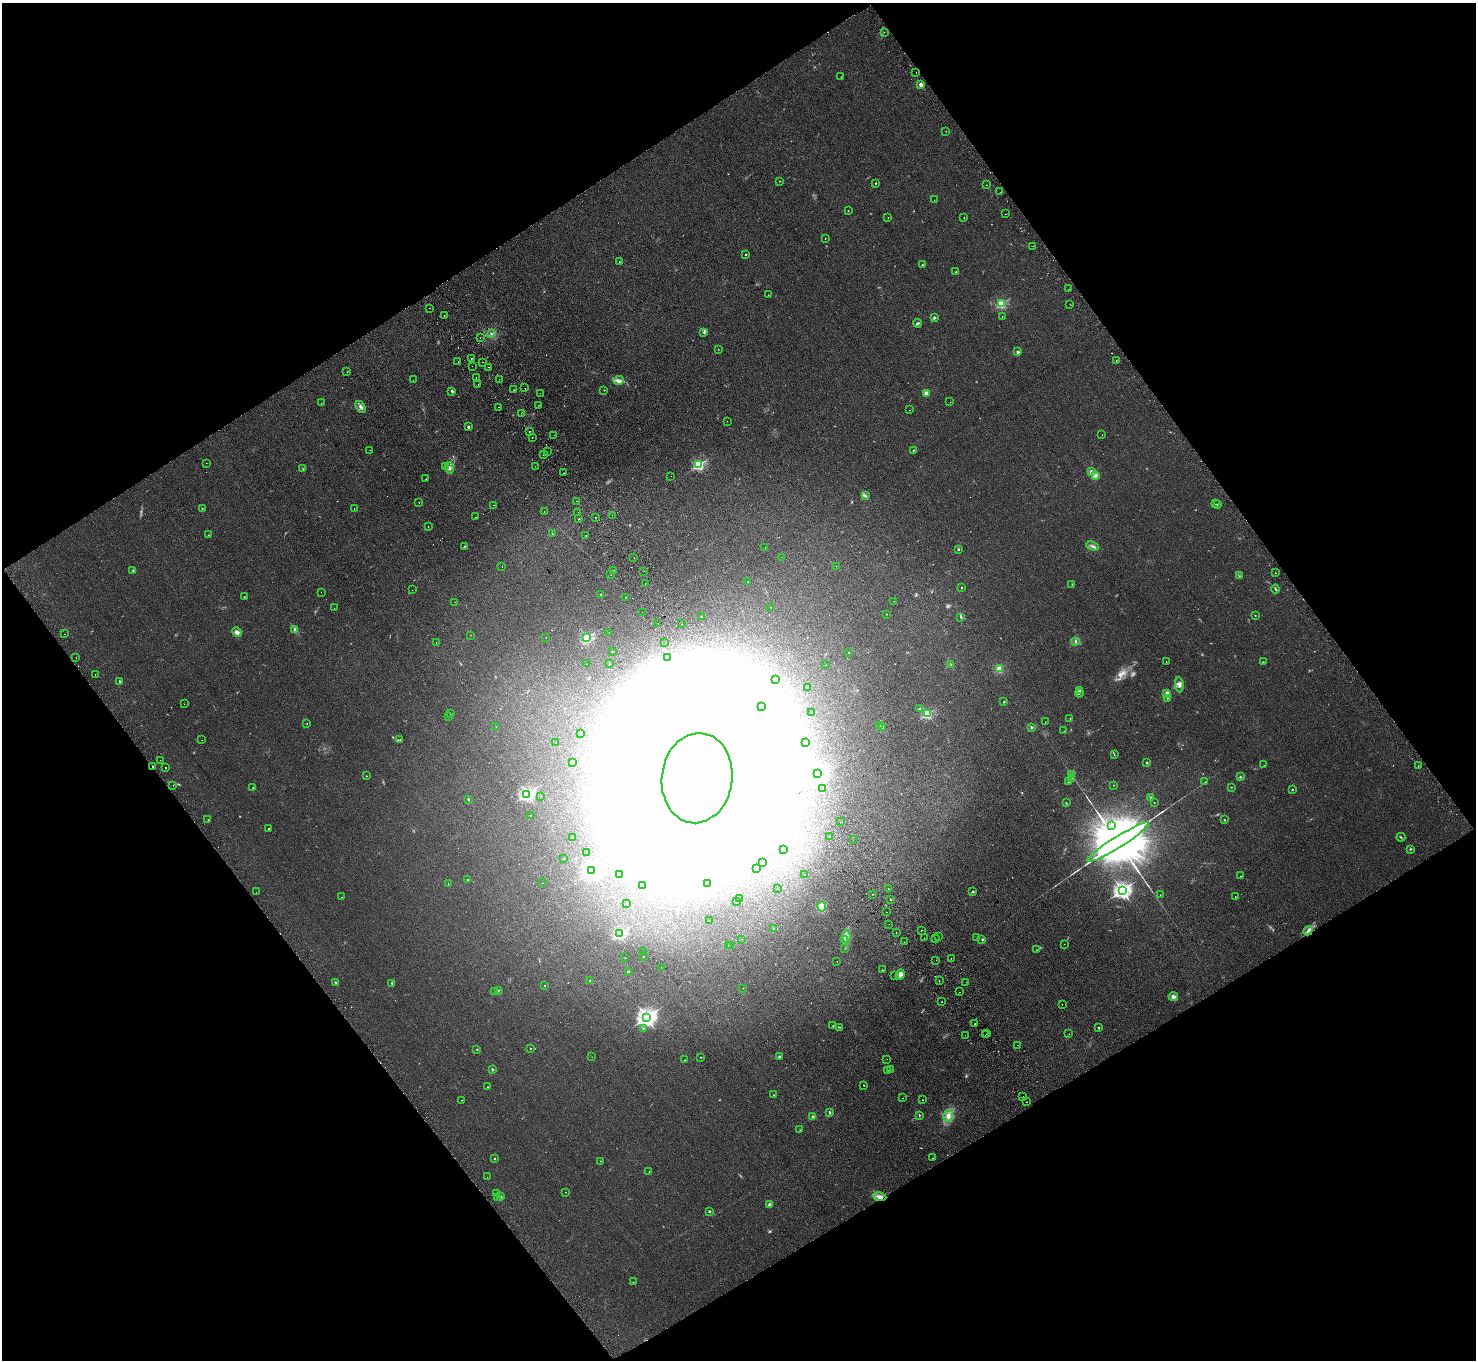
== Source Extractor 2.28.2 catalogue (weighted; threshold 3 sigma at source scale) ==
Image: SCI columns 50-5944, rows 336-5764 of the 5994 x 5961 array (HDU 1 of 3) = the unmasked area's bounding box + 8 px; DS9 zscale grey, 4 x 4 block average (1 PNG px = mean of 4 x 4 image px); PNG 1478 x 1362 px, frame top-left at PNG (2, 3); each listed source drawn as its Kron ellipse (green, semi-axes under 4 px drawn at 4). Shown black and unused: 48% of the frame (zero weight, under 2 of 3 exposures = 3% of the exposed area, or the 3 px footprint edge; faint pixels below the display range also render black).
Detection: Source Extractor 2.28.2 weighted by HDU 2 'WHT'. Background 0.123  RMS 0.0096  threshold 0.0431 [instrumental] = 3 sigma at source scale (4.5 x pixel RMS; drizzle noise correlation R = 1.50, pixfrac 1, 0.05/0.05 arcsec/px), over >= 5 px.
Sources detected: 473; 22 too faint to see at this stretch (4 x 4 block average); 63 inside a brighter object's white glare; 35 cosmic-ray / hot-pixel residue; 2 long thin detections or spike segments (spike, bleed or trail) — neither listed nor drawn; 2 coinciding with a brighter row at this scale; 4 inside a brighter listed object's ellipse — not listed separately; the other 345 listed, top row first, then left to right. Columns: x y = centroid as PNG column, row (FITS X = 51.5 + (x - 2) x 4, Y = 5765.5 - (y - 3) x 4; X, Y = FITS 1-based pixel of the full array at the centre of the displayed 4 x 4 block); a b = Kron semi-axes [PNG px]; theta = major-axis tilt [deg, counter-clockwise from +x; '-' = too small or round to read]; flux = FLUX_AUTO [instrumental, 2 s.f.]
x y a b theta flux
884 32 2 2 - 1.4
916 73 2 2 - 4.6
841 77 2 2 - 2.3
921 85 2 2 - 120
946 131 2 2 - 1.3
780 181 2 2 - 4.5
876 183 2 2 - 2.7
986 185 2 2 - 1.6
1000 192 2 2 - 1.5
934 200 2 2 - 0.94
848 211 2 2 - 5.5
1005 214 2 2 - 1.4
888 217 2 2 - 1.8
964 218 2 2 - 3.7
825 238 2 2 - 2.5
1033 246 2 2 - 1.6
746 254 2 2 - 9.1
619 262 2 2 - 3.3
922 265 2 2 - 3.2
956 272 2 2 - 2.9
1069 289 2 2 - 1
768 295 2 2 - 1
1001 304 2 2 - 490
1070 304 2 2 - 1.8
430 308 2 2 - 7.4
444 315 2 2 - 2.1
1002 317 2 2 - 1.5
934 318 2 2 - 39
917 323 4 2 - 9.5
704 332 3 2 - 6.2
492 334 2 2 - 5.5
480 338 2 2 - 0.93
718 349 2 2 - 1.5
1018 352 2 2 - 72
471 359 2 2 - 4.9
1116 360 2 2 - 2.7
458 361 2 2 - 2.9
483 362 2 2 - 2.4
472 366 2 2 - 1.3
489 367 2 2 - 1.3
347 372 2 2 - 1.4
476 378 2 2 - 1.9
499 379 2 2 - 1.7
413 380 2 2 - 4
619 380 5 3 - 17
478 384 2 2 - 20
525 388 2 2 - 2.3
514 390 2 2 - 5.3
604 390 2 2 - 4.4
452 391 3 2 - 7.5
540 393 2 2 - 0.77
926 393 2 2 - 130
950 402 2 2 - 0.83
321 403 2 2 - 0.95
538 405 2 2 - 1.6
361 407 6 3 -57 16
498 407 2 2 - 4.4
909 410 2 2 - 1.8
521 413 2 2 - 1.2
727 421 2 2 - 0.65
468 427 3 2 - 7.3
529 431 2 2 - 23
554 435 2 2 - 0.89
1102 435 2 2 - 1.8
532 438 2 2 - 3.2
370 450 2 2 - 1
913 450 2 2 - 11
547 452 2 2 - 2
543 454 2 2 - 2.4
206 463 2 2 - 1.1
699 465 2 2 - 710
445 466 2 2 - 1.9
535 466 2 2 - 1.3
449 468 6 3 -72 15
303 469 2 2 - 2.7
1092 472 2 2 - 120
563 473 2 2 - 2.3
1095 475 4 3 - 19
671 476 2 2 - 0.8
426 479 2 2 - 2.5
865 496 4 2 - 5.8
577 501 2 2 - 1.3
419 503 2 2 - 1.6
1216 504 2 2 - 2.9
494 505 2 2 - 21
1217 505 2 2 - 2.6
202 508 2 2 - 3.7
354 508 2 2 - 1.5
544 512 2 2 - 1.5
578 512 2 2 - 1.5
612 515 2 2 - 2.7
476 517 2 2 - 1.2
595 517 2 2 - 2.1
579 519 2 2 - 3.6
428 527 2 2 - 4.3
552 533 2 2 - 3.1
208 535 2 2 - 1.7
586 535 2 2 - 3.9
1093 546 7 2 -25 13
464 547 2 2 - 4.5
765 548 2 2 - 2.2
958 549 2 2 - 5.3
634 557 2 2 - 2.7
781 557 2 2 - 0.7
836 566 2 2 - 1.5
502 567 2 2 - 0.9
133 570 2 2 - 4.8
613 570 2 2 - 2.9
644 571 2 2 - 3.5
1275 573 2 2 - 3.1
611 575 2 2 - 2.2
1239 576 2 2 - 2.3
748 582 2 2 - 1.4
645 583 2 2 - 1.1
1072 584 2 2 - 1.6
962 588 2 2 - 8.3
1275 589 4 2 - 6
412 590 2 2 - 0.86
321 592 2 2 - 0.96
601 595 2 2 - 13
244 597 2 2 - 2.4
625 597 2 2 - 2
894 601 2 2 - 1.1
455 602 2 2 - 1
771 607 2 2 - 1.1
334 608 2 2 - 1
642 612 2 2 - 1.6
886 614 2 2 - 5.4
1255 615 2 2 - 2.6
701 617 2 2 - 2.8
961 617 4 2 - 7.2
658 624 2 2 - 2.4
682 624 2 2 - 3.9
295 629 4 3 - 10
237 632 5 4 - 21
609 632 2 2 - 1.3
65 634 2 2 - 2.5
470 635 2 2 - 1.4
546 637 2 2 - 0.96
587 638 2 2 - 540
436 642 2 2 - 1.3
665 642 2 2 - 0.8
1075 642 3 2 - 6.4
613 651 2 2 - 1.8
849 653 2 2 - 1.6
76 658 2 2 - 1.1
667 658 2 2 - 2.2
1166 662 2 2 - 2.7
1263 662 2 2 - 2.5
586 664 2 2 - 1.6
609 664 2 2 - 2.7
951 664 2 2 - 1.9
825 665 2 2 - 1.6
999 669 2 2 - 280
95 675 2 2 - 4.7
775 679 2 2 - 1.5
119 681 2 2 - 18
1179 685 8 4 -83 23
808 687 2 2 - 0.87
1080 690 4 2 - 8
1079 693 4 3 - 9
1167 693 2 2 - 120
1167 698 2 2 - 2
1004 702 2 2 - 4
184 704 2 2 - 0.95
762 706 2 2 - 3.8
919 709 4 2 - 7.7
812 713 2 2 - 2.7
451 714 2 2 - 12
928 714 2 2 - 500
448 717 2 2 - 3
1070 718 2 2 - 2.4
1045 722 2 2 - 2.3
307 724 2 2 - 1.5
879 726 2 2 - 3.4
496 727 2 2 - 1.4
882 727 2 2 - 3.1
1031 727 2 2 - 29
1064 731 2 2 - 1.6
580 733 2 2 - 1.4
400 739 2 2 - 1.6
202 740 2 2 - 1.8
556 742 2 2 - 1.4
805 742 2 2 - 1.6
1114 755 3 2 - 3.2
160 760 2 2 - 0.91
573 762 2 2 - 49
1147 763 3 2 - 4.6
1264 765 2 2 - 1.2
153 766 3 2 - 17
1418 766 2 2 - 1.6
166 767 2 2 - 20
818 774 3 2 - 2400
1071 775 2 2 - 4
366 776 2 2 - 2.7
1240 777 2 2 - 5.3
697 778 45 35 83 25000
1071 778 2 2 - 3.2
1068 782 2 2 - 2.1
1205 782 2 2 - 1.2
173 785 2 2 - 1.2
1114 785 2 2 - 2.1
1231 787 2 2 - 4.6
253 788 2 2 - 6.2
823 789 2 2 - 4.1
1292 790 2 2 - 7.8
527 794 2 2 - 1300
541 796 2 2 - 0.71
1151 797 2 2 - 4.4
468 799 3 2 - 5.7
1066 803 2 2 - 2.5
1154 803 2 2 - 1.5
530 815 2 2 - 2.8
208 820 2 2 - 1.3
1224 820 2 2 - 3.1
840 822 2 2 - 0.97
1112 826 3 2 - 6.6
269 829 2 2 - 8.5
829 837 2 2 - 9.9
1401 837 4 2 - 4.3
572 838 2 2 - 3.9
853 840 2 2 - 4
1118 842 36 5 32 130000
1410 849 2 2 - 2.5
784 850 2 2 - 11
586 852 2 2 - 1.2
564 858 2 2 - 1.1
763 863 2 2 - 0.78
756 868 2 2 - 0.76
592 871 3 3 - 3100
619 874 2 2 - 3.5
805 875 2 2 - 2.5
1240 876 2 2 - 15
467 879 2 2 - 3.6
543 883 2 2 - 1.4
707 883 2 2 - 1.7
448 884 2 2 - 1.9
642 885 2 2 - 3.3
777 888 2 2 - 0.63
888 889 2 2 - 7.2
1122 890 3 2 - 2300
256 892 2 2 - 2.7
973 892 2 2 - 15
873 894 2 2 - 2.9
1160 895 2 2 - 2.2
1235 896 2 2 - 1.5
341 897 2 2 - 3.5
739 899 2 2 - 1
890 899 2 2 - 6.8
737 901 2 2 - 0.59
627 904 2 2 - 1.6
822 906 5 4 - 45
887 912 2 2 - 1.6
709 921 2 2 - 2.2
889 924 2 2 - 1.7
774 928 2 2 - 16
921 930 2 2 - 3.4
1308 931 5 2 - 16
896 932 2 2 - 2.5
619 934 2 2 - 690
846 936 6 2 -86 14
939 937 2 2 - 1.1
924 938 2 2 - 1.3
935 938 2 2 - 2.9
977 938 2 2 - 0.86
742 939 2 2 - 1
844 940 3 2 - 6.4
982 940 3 2 - 3.9
904 942 2 2 - 1
1064 944 2 2 - 1.7
728 945 2 2 - 1.1
731 945 2 2 - 0.92
845 949 2 2 - 1.2
1037 950 2 2 - 2.3
643 952 2 2 - 2.6
643 956 2 2 - 1.7
625 958 2 2 - 1.5
951 958 2 2 - 1.5
936 960 2 2 - 1
837 961 2 2 - 1.2
661 967 2 2 - 1.2
882 970 2 2 - 2.7
629 971 3 2 - 2
900 974 5 4 - 26
895 975 2 2 - 18
589 981 2 2 - 1
939 981 2 2 - 2.7
335 982 3 2 - 4.3
966 982 2 2 - 1.8
392 983 4 2 - 6.2
545 986 2 2 - 4.9
743 988 2 2 - 1.2
499 990 3 2 - 4.3
495 992 2 2 - 3.8
960 992 2 2 - 2.3
1173 997 5 3 - 16
942 1002 2 2 - 2.1
1062 1004 2 2 - 2.6
646 1017 3 3 - 2700
975 1023 2 2 - 18
833 1026 2 2 - 1.8
840 1027 2 2 - 2.2
643 1028 3 2 - 2.8
1098 1028 2 2 - 4.6
987 1034 2 2 - 8.9
1069 1034 2 2 - 1.1
965 1035 2 2 - 1.1
985 1035 2 2 - 17
1017 1045 2 2 - 1.7
530 1048 2 2 - 2.1
477 1049 2 2 - 2.3
779 1056 2 2 - 24
592 1057 2 2 - 1.1
701 1057 2 2 - 2.6
887 1059 2 2 - 0.71
684 1060 2 2 - 1.5
492 1069 2 2 - 22
890 1069 2 2 - 1.5
888 1071 2 2 - 1.7
863 1085 2 2 - 2.2
488 1087 2 2 - 1.9
774 1095 2 2 - 2.2
1023 1096 2 2 - 3.3
902 1098 2 2 - 2.2
462 1100 2 2 - 1.5
923 1100 2 2 - 4.6
1026 1102 2 2 - 2.2
830 1113 3 2 - 3.9
919 1115 2 2 - 5.1
813 1116 3 2 - 6.8
948 1116 6 4 77 31
800 1130 2 2 - 1.1
933 1158 2 2 - 2.8
494 1159 2 2 - 8.4
600 1161 2 2 - 3.4
649 1172 2 2 - 3.9
487 1177 2 2 - 1.1
566 1192 2 2 - 1.5
497 1194 2 2 - 4.6
497 1197 2 2 - 0.91
501 1197 2 2 - 6.5
880 1197 7 3 -9 23
770 1204 4 3 - 13
709 1211 2 2 - 20
633 1282 2 2 - 1.9
Overlapping masked pixels (flux is a lower limit): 3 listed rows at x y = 153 766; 1308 931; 880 1197
Diffuse or blended objects may show on this block-average render without a row.